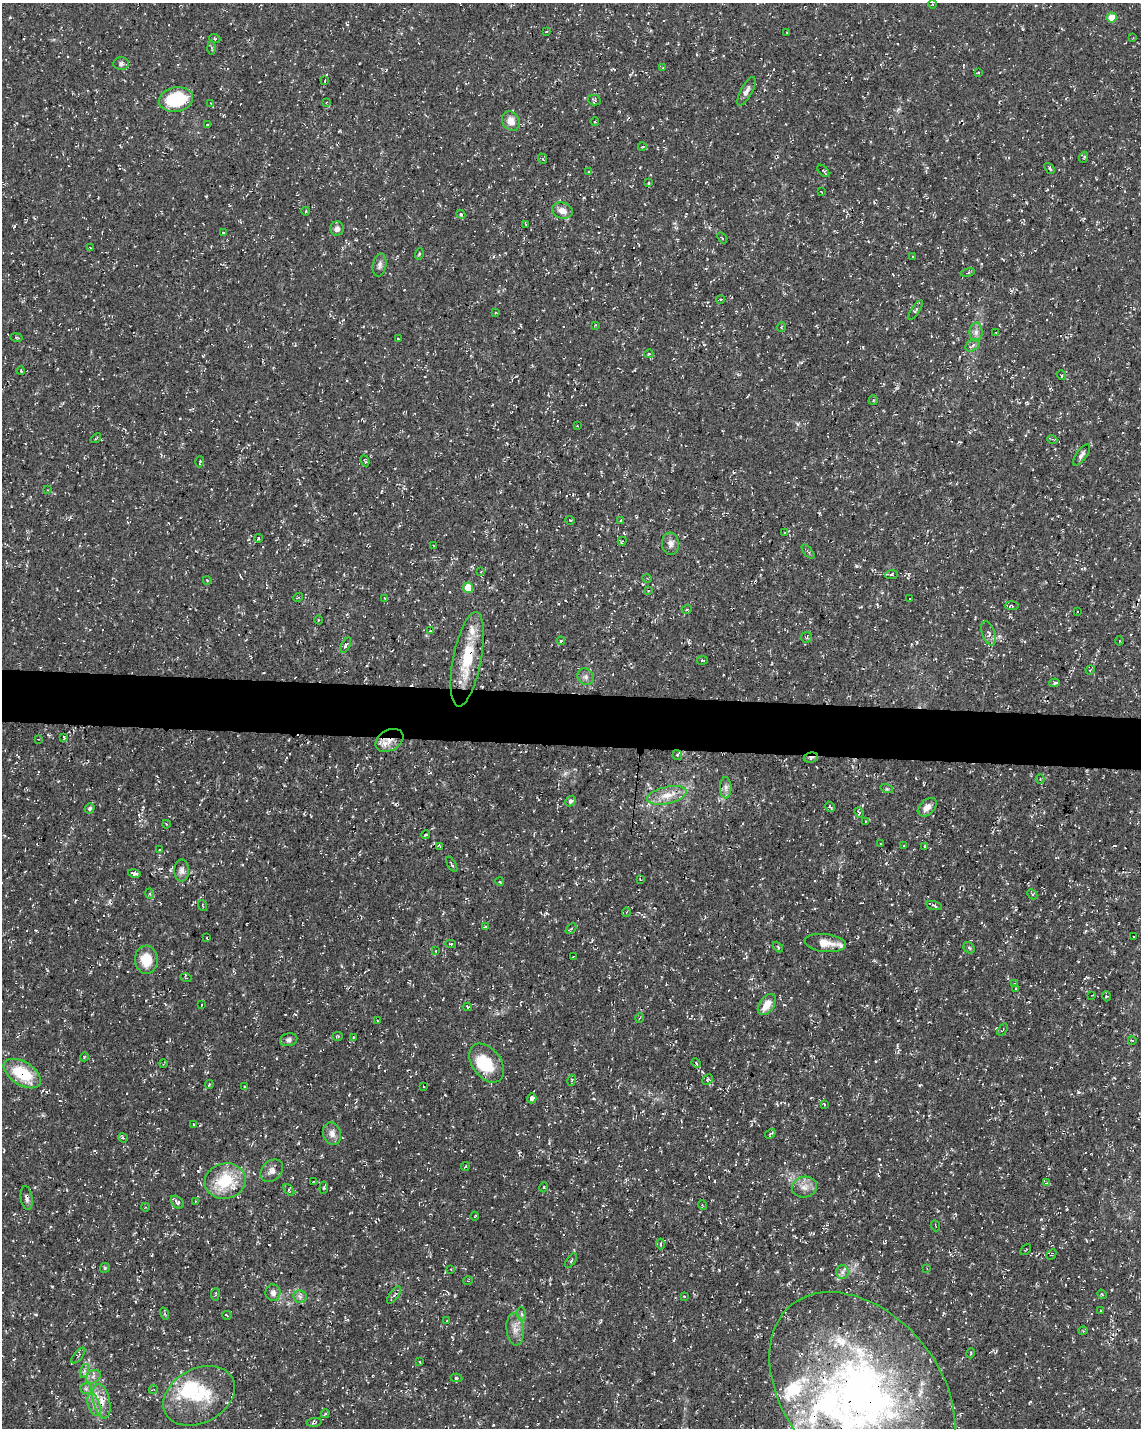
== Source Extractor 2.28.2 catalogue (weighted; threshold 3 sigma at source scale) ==
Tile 6 of 4 x 3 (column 2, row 2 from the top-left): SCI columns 1153-2291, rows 1720-3145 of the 4576 x 4806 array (HDU 1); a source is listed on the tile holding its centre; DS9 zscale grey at full resolution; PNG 1143 x 1430 px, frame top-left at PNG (2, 3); each listed source drawn as its Kron ellipse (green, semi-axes under 4 px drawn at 4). Shown black and unused: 4% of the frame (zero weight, under 3 of 4 exposures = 1% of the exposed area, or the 3 px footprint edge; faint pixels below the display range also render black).
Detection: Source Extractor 2.28.2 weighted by HDU 2 'WHT'; one run over the whole footprint, this tile lists its part. Background 0.0123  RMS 0.0021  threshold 0.00948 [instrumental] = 3 sigma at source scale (4.5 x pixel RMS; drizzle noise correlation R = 1.50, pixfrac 1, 0.0396/0.0396 arcsec/px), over >= 5 px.
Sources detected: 244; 1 inside a brighter object's white glare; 13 cosmic-ray / hot-pixel residue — neither listed nor drawn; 12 inside a brighter listed object's ellipse — not listed separately; the other 218 listed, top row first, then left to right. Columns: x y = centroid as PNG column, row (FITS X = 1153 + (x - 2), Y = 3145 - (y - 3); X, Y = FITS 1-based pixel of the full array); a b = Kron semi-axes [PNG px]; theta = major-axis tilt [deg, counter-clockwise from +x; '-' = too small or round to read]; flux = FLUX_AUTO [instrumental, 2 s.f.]
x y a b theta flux
933 4 4 3 - 0.17
1112 18 5 5 - 4.4
546 32 4 2 - 0.14
787 32 2 2 - 0.18
1133 38 2 2 - 0.13
215 39 5 3 - 0.25
211 48 6 4 -88 0.36
121 64 7 6 - 0.55
663 68 4 2 - 0.12
978 73 3 3 - 0.2
325 81 4 3 - 0.18
746 91 16 5 62 1.1
176 99 17 12 10 12
594 100 6 5 - 0.48
327 102 4 3 - 0.15
211 103 3 3 - 0.18
511 121 10 8 -58 2.1
595 122 4 3 - 0.18
207 125 3 3 - 0.15
642 147 4 3 - 0.16
1084 157 5 3 - 0.23
543 159 5 3 - 0.24
1050 168 6 3 -51 0.31
823 171 7 3 -45 0.24
588 172 4 3 - 0.2
648 183 4 3 - 0.28
822 192 3 2 - 0.14
562 210 10 8 -17 1.7
306 211 4 3 - 0.17
461 214 4 4 - 0.24
526 224 3 3 - 0.16
337 229 7 7 - 0.86
223 233 4 3 - 0.34
722 238 6 3 -52 0.22
90 247 4 2 - 0.16
419 254 6 3 72 0.22
912 257 3 2 - 0.14
379 265 11 7 80 0.81
968 273 7 3 11 0.3
720 300 4 3 - 0.21
916 310 11 4 56 0.41
495 312 4 3 - 0.26
595 325 2 2 - 0.14
781 327 5 3 - 0.2
976 332 9 6 89 0.93
996 332 3 2 - 0.21
16 338 6 3 -10 0.23
398 339 2 2 - 0.18
973 345 8 5 37 0.59
649 354 4 4 - 0.24
21 371 4 3 - 0.18
1061 375 5 3 - 0.2
873 400 5 4 - 0.25
577 426 3 2 - 0.15
96 438 6 3 39 0.19
1052 439 5 3 - 0.22
1082 455 12 5 53 0.7
365 461 6 3 -63 0.28
200 462 5 2 - 0.25
48 490 4 3 - 0.19
570 520 4 3 - 0.16
621 520 4 2 - 0.13
785 532 4 3 - 0.21
258 538 4 3 - 0.18
622 541 4 3 - 0.22
670 544 11 8 -84 1.1
433 545 2 2 - 0.14
808 552 8 2 -49 0.31
481 572 4 2 - 0.16
891 574 6 4 3 0.39
647 578 5 3 - 0.18
207 580 4 3 - 0.16
468 588 5 5 - 4.5
648 591 4 4 - 0.22
298 597 5 3 - 0.26
384 598 3 2 - 0.13
910 599 3 2 - 0.18
1012 606 7 3 -3 0.25
687 609 5 3 - 0.24
1077 612 2 2 - 0.14
318 620 4 3 - 0.19
430 631 3 3 - 0.17
989 633 12 6 -71 0.91
806 637 6 5 - 0.31
561 641 4 4 - 0.38
1119 641 4 3 - 0.19
345 645 8 4 61 0.36
467 659 48 14 79 9.8
702 660 5 3 - 0.18
1090 670 4 3 - 0.19
586 677 9 7 -45 0.8
1055 683 5 3 - 0.42
64 737 4 3 - 0.22
38 739 3 2 - 0.12
389 740 15 10 28 2.2
677 755 5 4 - 0.3
811 758 7 5 10 0.49
1040 779 4 4 - 0.27
726 788 11 5 -89 0.86
887 789 6 4 -17 0.27
667 795 20 8 12 2.9
571 801 6 4 44 0.57
830 807 5 3 - 0.31
927 807 11 7 44 1.4
90 808 5 4 - 0.38
859 812 5 4 - 0.36
865 821 2 2 - 0.14
166 824 4 2 - 0.16
425 835 4 4 - 0.31
880 844 3 2 - 0.13
904 845 4 2 - 0.15
440 846 4 3 - 0.22
925 846 4 2 - 0.21
159 850 2 2 - 0.12
452 864 8 3 -60 0.34
182 870 11 7 -89 0.91
134 873 6 3 -12 0.75
640 879 3 2 - 0.14
500 882 4 3 - 0.25
150 894 5 3 - 0.28
1032 894 6 3 -44 0.27
934 905 8 2 -15 0.25
203 906 6 2 -71 0.21
626 912 4 3 - 0.18
485 927 4 3 - 0.34
571 929 6 3 43 0.32
1134 937 3 2 - 0.14
207 938 3 2 - 0.15
825 943 21 9 -7 2.7
451 944 5 4 - 0.28
778 947 6 3 -47 0.25
969 948 6 5 - 0.32
436 951 4 2 - 0.13
573 957 3 2 - 0.16
146 960 14 11 -87 4.5
186 978 5 3 - 0.17
1014 983 4 2 - 0.17
1016 989 3 3 - 0.18
1092 995 3 2 - 0.17
1106 996 5 3 - 0.21
767 1004 12 7 54 2.7
201 1005 3 2 - 0.21
468 1007 4 3 - 0.17
640 1018 5 3 - 0.21
377 1021 2 2 - 0.14
1002 1030 7 2 53 0.18
338 1036 5 4 - 0.27
354 1037 3 3 - 0.21
289 1040 8 6 12 0.6
1132 1040 4 3 - 0.15
84 1057 4 3 - 0.19
163 1063 4 2 - 0.18
487 1063 22 14 -53 7
696 1063 5 3 - 0.21
22 1073 21 11 -32 8.5
708 1079 6 3 43 0.3
572 1080 5 3 - 0.21
209 1084 4 3 - 0.25
245 1087 3 3 - 0.21
424 1087 3 2 - 0.14
532 1098 5 4 - 0.89
824 1104 4 2 - 0.16
193 1124 4 2 - 0.16
332 1134 11 9 -73 1.3
770 1134 6 3 35 0.28
123 1138 5 4 - 0.28
465 1166 4 3 - 0.19
272 1171 13 9 46 1.3
225 1181 21 17 14 9.5
314 1182 3 2 - 0.18
1046 1183 4 3 - 0.24
544 1187 5 3 - 0.19
804 1187 12 10 11 1.7
324 1188 6 4 84 0.28
289 1190 7 3 -53 0.32
27 1198 12 6 -81 0.82
195 1201 3 2 - 0.14
177 1202 7 5 -45 0.52
702 1205 5 3 - 0.18
145 1207 4 3 - 0.17
475 1216 4 3 - 0.15
935 1226 6 2 -68 0.13
661 1244 5 3 - 0.2
1026 1250 6 2 45 0.17
1051 1254 6 3 46 0.21
571 1261 8 3 56 0.3
105 1268 5 4 - 0.25
927 1268 3 3 - 0.18
451 1269 3 3 - 0.14
842 1272 7 6 - 0.74
468 1281 5 3 - 0.19
273 1293 8 7 - 1
215 1294 6 3 82 0.26
1102 1294 5 4 - 0.27
394 1295 10 4 56 0.43
684 1296 4 2 - 0.13
300 1297 7 6 - 0.68
1101 1311 3 2 - 0.17
165 1314 6 3 -71 0.29
521 1314 7 4 -87 0.46
227 1315 5 3 - 0.21
447 1320 4 2 - 0.14
515 1329 16 8 -84 1.8
1083 1331 4 4 - 0.23
971 1353 5 3 - 0.22
78 1355 9 3 50 0.28
420 1362 3 3 - 0.21
84 1371 7 4 72 0.44
93 1377 8 6 36 0.75
456 1378 6 4 -3 0.39
86 1389 6 5 - 0.46
153 1390 4 2 - 0.16
862 1392 112 77 -51 120
199 1396 38 27 28 11
102 1401 18 8 -77 2.2
94 1405 11 5 -71 1
325 1414 4 2 - 0.2
314 1422 8 3 9 0.32
Overlapping masked pixels (flux is a lower limit): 8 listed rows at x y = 467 659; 389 740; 811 758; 22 1073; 27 1198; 862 1392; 102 1401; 314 1422
Isophote crosses this tile's border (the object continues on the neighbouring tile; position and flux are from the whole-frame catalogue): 1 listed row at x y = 862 1392
Unlisted compact peaks at least as high as the median listed source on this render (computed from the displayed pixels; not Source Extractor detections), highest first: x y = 1078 1092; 719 1270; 798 424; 14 226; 36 1315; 10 17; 879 1159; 298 1143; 206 196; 1041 1219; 886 863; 819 513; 821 1269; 702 1072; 565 773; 516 376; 203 356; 347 24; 549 1143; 295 1014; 876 1061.